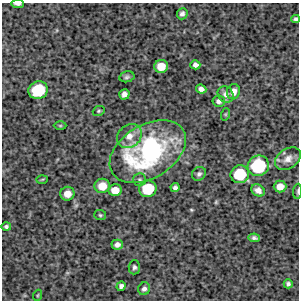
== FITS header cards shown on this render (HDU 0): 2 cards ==
NAXIS1  =                  297 /Length X axis
NAXIS2  =                  298 /Length Y axis

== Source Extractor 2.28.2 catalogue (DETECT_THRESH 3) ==
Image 297 x 298 px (HDU 0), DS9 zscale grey, 1 PNG px = 1 image px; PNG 301 x 302 px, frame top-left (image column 1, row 298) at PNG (2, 3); each listed source drawn as its Kron ellipse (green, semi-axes under 4 px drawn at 4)
Background 3830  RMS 310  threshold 919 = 3 sigma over >= 5 px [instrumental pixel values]
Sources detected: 40; all 40 listed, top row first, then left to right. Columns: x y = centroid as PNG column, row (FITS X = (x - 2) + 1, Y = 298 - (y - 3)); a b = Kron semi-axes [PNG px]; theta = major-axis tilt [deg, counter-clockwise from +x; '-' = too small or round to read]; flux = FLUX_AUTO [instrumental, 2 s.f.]
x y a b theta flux
17 4 6 2 -4 5.6e+04
182 14 6 5 - 6.1e+04
296 19 4 4 - 4.6e+04
195 65 5 4 - 7.4e+04
161 66 7 6 - 2.9e+05
127 77 7 5 12 4.7e+04
201 89 5 4 - 8.0e+04
38 90 10 9 - 8.6e+05
233 92 7 6 - 1.3e+05
124 94 5 5 - 9.1e+04
225 94 9 7 -52 9.0e+04
219 101 6 5 - 6.8e+04
99 111 6 4 22 3.2e+04
226 114 6 4 71 2.5e+04
60 126 6 4 0 2.6e+04
129 136 13 11 39 2.1e+05
148 152 42 26 32 3.5e+06
288 159 14 9 35 1.6e+05
258 166 11 10 - 1.2e+06
199 174 7 6 - 5.7e+04
240 174 9 8 - 7.2e+05
42 179 6 3 3 2.3e+04
139 180 6 6 - 4.2e+04
102 186 7 7 - 2.7e+05
175 187 4 4 - 5.4e+04
280 187 6 6 - 1.7e+05
148 189 9 8 - 6.8e+05
115 190 6 6 - 2.2e+05
258 190 7 5 -33 1.1e+05
298 191 7 3 85 2.7e+04
67 194 7 7 - 1.9e+05
100 215 6 5 - 3.3e+04
6 227 5 4 - 4.5e+04
254 238 6 4 -10 5.3e+04
117 245 6 5 - 9.0e+04
134 267 7 6 - 5.2e+04
288 284 4 4 - 4.6e+04
121 286 5 4 - 6.4e+04
144 289 6 5 - 6.8e+04
38 295 5 3 - 2.1e+04
At the frame edge (FLAGS 8, measured only in part): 3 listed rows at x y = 17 4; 296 19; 298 191